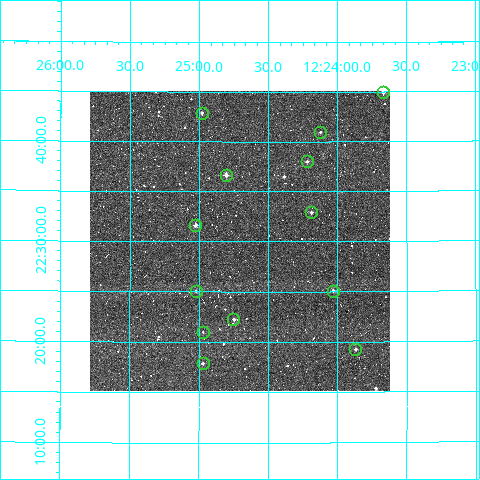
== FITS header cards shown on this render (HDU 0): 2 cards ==
NAXIS1  =                  300
NAXIS2  =                  300

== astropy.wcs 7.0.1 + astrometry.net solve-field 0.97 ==
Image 300 x 300 px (HDU 0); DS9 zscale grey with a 90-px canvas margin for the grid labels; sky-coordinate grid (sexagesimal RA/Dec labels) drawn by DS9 from the SOLVED WCS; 13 Tycho-2 reference stars matched to detected sources circled (green)
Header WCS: RA---TAN/DEC--TAN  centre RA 12:24:42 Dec +22:30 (186.18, +22.50 deg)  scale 6 arcsec/px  FOV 30.0' x 30.0'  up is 0 deg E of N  parity normal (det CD < 0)
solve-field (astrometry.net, Tycho-2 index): VERIFIED the header's WCS against the Tycho-2 star catalogue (verified at 2 index scales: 13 matches each, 0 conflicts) and refined it, rather than solving blind
Solved WCS: RA---TAN-SIP/DEC--TAN-SIP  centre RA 12:24:42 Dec +22:30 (186.18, +22.50 deg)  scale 6 arcsec/px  FOV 30.0' x 30.0'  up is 0 deg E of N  parity normal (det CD < 0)
The solver's refit moves the header's centre by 1.9 arcsec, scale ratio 1.001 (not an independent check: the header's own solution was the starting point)
Tycho-2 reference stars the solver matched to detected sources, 13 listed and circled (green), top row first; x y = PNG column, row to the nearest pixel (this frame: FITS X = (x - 90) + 1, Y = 300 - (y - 93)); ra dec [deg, ICRS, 3 dp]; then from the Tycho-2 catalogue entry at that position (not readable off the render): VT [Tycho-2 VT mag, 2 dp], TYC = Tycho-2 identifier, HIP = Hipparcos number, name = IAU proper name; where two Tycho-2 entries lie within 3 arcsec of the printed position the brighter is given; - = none
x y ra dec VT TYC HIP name
383 94 185.918 +22.750 10.91 1989-1178-1 - -
202 115 186.245 +22.715 11.85 1989-1557-1 - -
320 134 186.031 +22.683 12.04 1989-1614-1 - -
307 163 186.055 +22.634 11.29 1989-1526-1 - -
226 177 186.201 +22.611 10.89 1989-692-1 - -
311 214 186.048 +22.549 11.63 1989-1621-1 - -
195 227 186.257 +22.527 10.72 1989-1009-1 - -
196 293 186.255 +22.418 11.69 1447-968-1 - -
333 293 186.008 +22.418 11.24 1447-942-1 - -
233 321 186.188 +22.370 10.75 1447-1551-1 - -
203 334 186.243 +22.349 12.89 1447-1184-1 - -
355 351 185.968 +22.321 12.15 1447-749-1 - -
203 365 186.243 +22.298 11.79 1447-898-1 - -